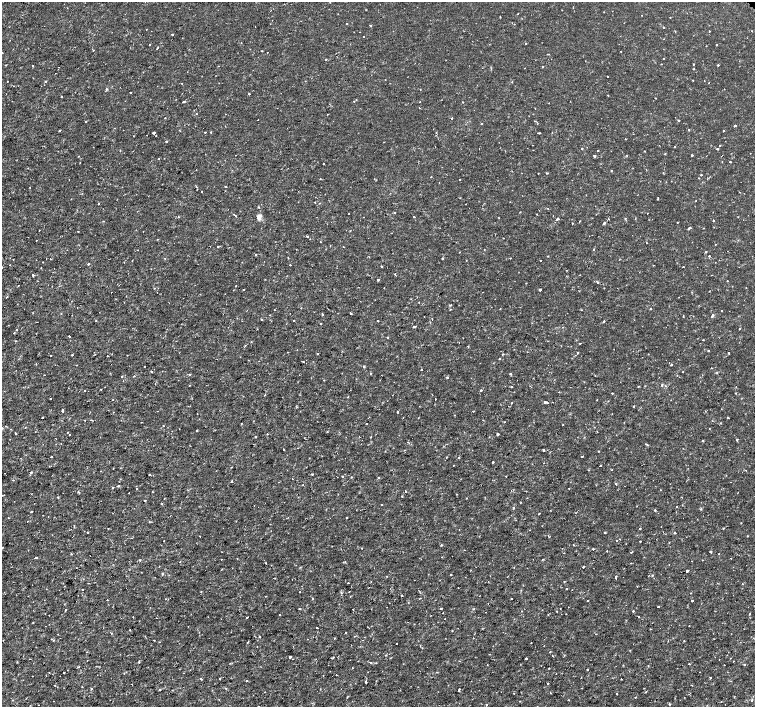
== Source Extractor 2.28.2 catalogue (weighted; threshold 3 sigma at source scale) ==
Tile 7 of 4 x 4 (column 3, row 2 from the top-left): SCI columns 3017-4521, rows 3043-4451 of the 6027 x 6019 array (HDU 1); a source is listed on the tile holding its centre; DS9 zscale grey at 2 x 2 block average (1 PNG px = mean of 2 x 2 image px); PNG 757 x 709 px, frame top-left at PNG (2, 2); no overlay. Shown black and unused: <1% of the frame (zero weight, under 2 of 3 exposures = <1% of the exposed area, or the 3 px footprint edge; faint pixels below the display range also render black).
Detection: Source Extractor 2.28.2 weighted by HDU 2 'WHT'; one run over the whole footprint, this tile lists its part. Background -9.44e-06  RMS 8.1e-04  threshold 0.00366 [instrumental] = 3 sigma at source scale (4.5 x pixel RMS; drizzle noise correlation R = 1.50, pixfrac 1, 0.0396/0.0396 arcsec/px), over >= 5 px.
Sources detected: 392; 6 cosmic-ray / hot-pixel residue — not listed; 2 inside a brighter listed object's ellipse — not listed separately; the other 384 listed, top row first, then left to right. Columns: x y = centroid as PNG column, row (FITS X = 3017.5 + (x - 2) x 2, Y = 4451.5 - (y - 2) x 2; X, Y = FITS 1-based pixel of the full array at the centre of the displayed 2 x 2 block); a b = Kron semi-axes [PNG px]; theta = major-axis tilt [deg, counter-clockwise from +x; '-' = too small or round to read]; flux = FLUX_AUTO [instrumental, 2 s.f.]
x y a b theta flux
517 14 2 2 - 0.11
642 15 2 2 - 0.097
500 17 2 2 - 0.09
670 17 2 2 - 0.28
347 24 2 2 - 0.11
370 25 2 2 - 0.42
255 27 2 2 - 0.062
664 27 2 2 - 0.18
709 31 2 2 - 0.11
752 31 2 2 - 0.076
360 32 2 2 - 0.068
172 34 2 2 - 0.52
364 36 2 2 - 0.28
241 43 2 2 - 0.08
150 44 2 2 - 0.17
526 44 2 2 - 0.096
716 45 2 2 - 0.15
158 47 2 2 - 0.087
93 50 2 2 - 0.17
261 51 2 2 - 0.082
621 51 2 2 - 0.096
267 52 2 2 - 0.16
2 53 2 2 - 0.079
326 59 2 2 - 0.16
693 64 2 2 - 0.2
6 65 2 2 - 0.079
718 65 2 2 - 0.18
33 66 2 2 - 0.28
218 66 2 2 - 0.064
694 69 2 2 - 0.15
607 76 2 2 - 0.38
693 80 2 2 - 0.12
7 81 2 2 - 0.17
46 81 2 2 - 0.29
305 81 2 2 - 0.089
512 82 2 2 - 0.15
182 83 2 2 - 0.064
709 83 2 2 - 0.091
130 92 2 2 - 0.14
249 94 2 2 - 0.17
608 95 2 2 - 0.085
61 96 2 2 - 0.11
655 98 2 2 - 0.17
176 99 2 2 - 0.092
356 100 2 2 - 0.11
184 101 4 2 - 0.17
463 102 2 2 - 0.21
277 108 2 2 - 0.13
419 108 2 2 - 0.077
196 114 2 2 - 0.097
452 118 2 2 - 0.22
258 119 2 2 - 0.1
679 120 2 2 - 0.15
535 121 2 2 - 0.12
86 122 2 2 - 0.098
481 124 2 2 - 0.12
735 125 2 2 - 0.64
689 130 2 2 - 0.14
724 130 2 2 - 0.1
59 131 2 2 - 0.33
205 132 2 2 - 0.11
210 132 2 2 - 0.096
153 133 2 2 - 2.3
539 133 3 2 - 0.24
147 135 2 2 - 0.065
156 135 2 2 - 0.15
166 141 2 2 - 0.25
719 146 2 2 - 0.11
675 147 2 2 - 0.095
582 148 2 2 - 0.23
717 149 2 2 - 0.48
598 150 2 2 - 0.17
692 155 2 2 - 0.17
594 156 2 2 - 1
159 159 2 2 - 0.12
80 162 2 2 - 0.11
730 162 2 2 - 0.13
323 164 2 2 - 0.13
611 171 2 2 - 0.12
538 173 2 2 - 0.096
547 173 3 2 - 0.15
701 175 2 2 - 0.14
431 177 2 2 - 0.11
459 179 2 2 - 0.14
439 183 2 2 - 0.069
225 186 2 2 - 0.1
196 187 3 2 - 0.094
202 191 2 2 - 0.086
658 198 4 2 - 0.096
315 202 2 2 - 0.11
98 204 2 2 - 0.24
466 204 2 2 - 0.062
258 207 3 2 - 0.11
547 208 2 2 - 0.17
394 212 2 2 - 0.17
647 213 2 2 - 0.071
234 214 2 2 - 0.1
235 216 2 2 - 0.12
178 217 2 2 - 0.13
258 217 6 5 - 0.57
414 217 2 2 - 0.16
499 218 2 2 - 0.063
625 218 2 2 - 0.16
557 219 3 2 - 0.37
609 219 2 2 - 0.11
103 221 2 2 - 0.16
713 221 2 2 - 0.14
677 222 2 2 - 0.085
572 223 2 2 - 0.17
604 223 2 2 - 0.46
690 227 2 2 - 0.22
78 232 2 2 - 0.085
307 236 2 2 - 0.36
503 238 2 2 - 0.16
157 239 2 2 - 0.081
36 240 2 2 - 0.074
320 242 2 2 - 0.24
646 243 2 2 - 0.075
218 246 3 2 - 0.098
343 247 2 2 - 0.1
484 249 2 2 - 0.07
593 249 2 2 - 0.2
138 250 2 2 - 0.058
706 252 2 2 - 0.17
256 255 2 2 - 0.6
548 256 2 2 - 0.093
709 256 2 2 - 0.24
165 258 2 2 - 0.078
288 258 2 2 - 0.094
442 258 2 2 - 0.14
510 258 2 2 - 0.12
132 260 2 2 - 0.069
541 260 2 2 - 0.21
43 262 2 2 - 0.13
88 264 2 2 - 0.3
10 265 2 2 - 0.17
290 265 2 2 - 0.13
382 266 2 2 - 0.3
2 267 2 2 - 0.63
683 267 2 2 - 0.11
395 274 2 2 - 0.29
33 275 2 2 - 0.72
711 275 2 2 - 0.1
378 280 2 2 - 0.4
727 281 2 2 - 0.16
598 282 2 2 - 0.27
236 286 2 2 - 0.14
154 288 2 2 - 0.085
244 289 2 2 - 0.11
540 290 2 2 - 0.34
7 297 2 2 - 0.17
450 305 2 2 - 0.2
77 307 2 2 - 0.053
650 309 2 2 - 0.51
721 311 2 2 - 0.12
290 313 2 2 - 0.059
351 313 2 2 - 0.21
322 314 2 2 - 0.22
270 315 2 2 - 0.077
712 315 3 2 - 0.36
261 319 2 2 - 0.093
432 319 2 2 - 0.086
96 320 2 2 - 0.1
294 320 2 2 - 0.14
378 321 2 2 - 0.12
604 321 3 2 - 0.19
321 323 2 2 - 0.097
415 326 3 2 - 0.25
739 329 2 2 - 0.43
14 333 2 2 - 0.093
69 336 2 2 - 0.21
703 340 2 2 - 0.12
468 346 2 2 - 0.12
708 351 2 2 - 0.17
288 352 2 2 - 0.09
577 352 2 2 - 0.11
318 353 2 2 - 0.14
728 353 2 2 - 0.24
503 354 2 2 - 0.19
51 355 2 2 - 0.091
72 355 2 2 - 0.14
107 355 2 2 - 0.073
127 355 2 2 - 0.094
500 358 2 2 - 0.13
303 362 2 2 - 0.21
671 365 2 2 - 0.24
144 366 2 2 - 0.1
364 367 2 2 - 0.54
711 368 2 2 - 0.1
422 369 2 2 - 0.14
151 371 2 2 - 0.33
683 372 2 2 - 0.31
370 373 2 2 - 0.11
510 374 2 2 - 0.29
122 376 2 2 - 0.13
134 376 2 2 - 0.095
447 377 2 2 - 0.17
324 380 2 2 - 0.078
511 387 2 2 - 0.11
101 390 2 2 - 0.091
481 390 2 2 - 0.25
84 391 2 2 - 0.098
612 393 2 2 - 0.17
265 395 2 2 - 0.22
50 399 2 2 - 0.1
435 399 2 2 - 0.24
545 402 2 2 - 0.31
547 402 2 2 - 0.11
511 403 2 2 - 0.2
634 406 2 2 - 0.12
62 411 2 2 - 0.67
398 412 2 2 - 0.29
42 417 2 2 - 0.41
728 418 2 2 - 0.25
85 420 2 2 - 0.12
91 420 3 2 - 0.11
141 422 2 2 - 0.067
505 422 2 2 - 0.15
241 423 2 2 - 0.12
367 423 2 2 - 0.074
163 425 2 2 - 0.1
562 425 2 2 - 0.068
2 428 3 2 - 0.14
709 429 2 2 - 0.09
120 431 2 2 - 0.17
197 431 2 2 - 0.55
15 433 2 2 - 0.32
267 434 3 2 - 0.085
498 434 2 2 - 0.31
255 437 2 2 - 0.22
370 437 2 2 - 0.093
737 439 2 2 - 0.18
702 440 3 2 - 0.12
646 444 2 2 - 0.11
283 450 2 2 - 0.095
404 450 2 2 - 0.094
543 450 2 2 - 0.36
51 456 2 2 - 0.63
582 456 2 2 - 0.17
446 457 2 2 - 0.12
459 457 2 2 - 0.18
493 462 2 2 - 0.47
454 465 2 2 - 0.11
601 465 2 2 - 0.15
31 472 2 2 - 0.3
312 474 2 2 - 0.15
149 475 2 2 - 0.24
343 476 2 2 - 0.22
506 476 2 2 - 0.1
378 477 2 2 - 0.2
13 480 2 2 - 0.087
232 481 3 2 - 0.12
616 484 2 2 - 0.28
303 485 2 2 - 0.082
118 486 2 2 - 0.27
569 489 2 2 - 0.19
660 490 2 2 - 0.08
405 491 2 2 - 0.22
78 492 3 2 - 0.17
129 493 2 2 - 0.083
31 494 2 2 - 0.078
402 496 2 2 - 0.15
58 497 3 2 - 0.11
466 498 2 2 - 0.083
145 501 2 2 - 0.19
161 504 2 2 - 0.081
676 506 2 2 - 0.076
513 507 2 2 - 0.18
655 510 2 2 - 0.14
31 512 3 2 - 0.11
676 512 2 2 - 0.079
539 514 2 2 - 0.22
48 517 2 2 - 0.096
346 517 2 2 - 0.14
8 518 2 2 - 0.2
149 522 2 2 - 0.11
640 529 2 2 - 0.25
605 532 2 2 - 0.16
88 533 2 2 - 0.19
675 533 2 2 - 0.21
200 536 2 2 - 0.14
620 539 2 2 - 0.098
164 541 2 2 - 0.089
617 541 2 2 - 0.21
640 541 2 2 - 0.17
441 545 3 2 - 0.14
573 545 2 2 - 0.12
2 548 2 2 - 0.54
362 548 2 2 - 0.075
593 549 2 2 - 0.29
464 550 2 2 - 0.059
607 551 2 2 - 0.12
631 552 2 2 - 0.14
711 552 2 2 - 0.3
71 554 2 2 - 0.17
719 554 2 2 - 0.088
36 558 2 2 - 0.31
221 559 2 2 - 0.16
237 559 2 2 - 0.16
702 560 2 2 - 0.093
265 563 2 2 - 0.18
583 567 2 2 - 0.35
687 571 2 2 - 0.84
451 574 2 2 - 0.13
652 575 2 2 - 0.12
616 576 2 2 - 0.11
564 582 2 2 - 0.12
88 583 2 2 - 0.075
348 583 2 2 - 0.12
742 584 2 2 - 0.19
458 588 2 2 - 0.094
566 589 2 2 - 0.47
83 590 2 2 - 0.14
572 590 2 2 - 0.06
349 591 2 2 - 0.063
300 592 2 2 - 0.065
341 592 3 2 - 0.23
402 596 2 2 - 0.15
312 598 2 2 - 0.095
511 598 2 2 - 0.15
165 599 2 2 - 0.069
107 600 2 2 - 0.085
588 601 2 2 - 0.24
692 601 2 2 - 0.25
658 606 2 2 - 0.29
441 608 2 2 - 0.41
299 609 2 2 - 0.13
353 609 2 2 - 0.13
65 610 2 2 - 0.29
633 611 2 2 - 0.21
557 612 2 2 - 0.084
443 613 2 2 - 0.16
749 614 2 2 - 0.12
279 615 2 2 - 0.079
133 617 2 2 - 0.13
247 617 2 2 - 0.16
638 617 2 2 - 0.13
444 619 2 2 - 0.079
33 623 2 2 - 0.086
317 628 2 2 - 0.37
130 630 2 2 - 0.13
346 633 2 2 - 0.084
58 634 2 2 - 0.08
474 634 2 2 - 0.067
260 637 2 2 - 0.14
334 638 2 2 - 0.13
714 639 2 2 - 0.079
247 642 2 2 - 0.31
396 643 2 2 - 0.25
531 643 2 2 - 0.11
553 656 2 2 - 0.12
290 657 2 2 - 0.76
333 657 2 2 - 0.16
526 658 2 2 - 0.38
733 661 2 2 - 0.067
370 662 3 2 - 0.27
689 664 2 2 - 0.12
744 664 2 2 - 0.12
724 665 2 2 - 0.064
78 667 3 2 - 0.12
549 668 2 2 - 0.09
587 669 2 2 - 0.4
437 672 2 2 - 0.086
64 673 2 2 - 0.11
556 673 2 2 - 0.11
201 679 2 2 - 0.18
220 679 2 2 - 0.081
246 681 2 2 - 0.08
366 682 2 2 - 0.55
548 683 2 2 - 0.43
55 685 2 2 - 0.096
82 687 2 2 - 0.082
91 688 2 2 - 0.34
644 688 2 2 - 0.069
160 690 2 2 - 0.14
459 690 4 2 - 0.3
514 693 2 2 - 0.092
550 693 2 2 - 0.13
617 694 2 2 - 0.51
568 700 2 2 - 0.14
752 700 3 2 - 0.14
670 704 3 2 - 0.13
486 705 2 2 - 0.22
258 706 2 2 - 0.067
Isophote crosses this tile's border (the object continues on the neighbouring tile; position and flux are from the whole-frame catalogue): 4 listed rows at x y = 2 267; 2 428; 2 548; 258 706
Diffuse or blended objects may show on this block-average render without a row.